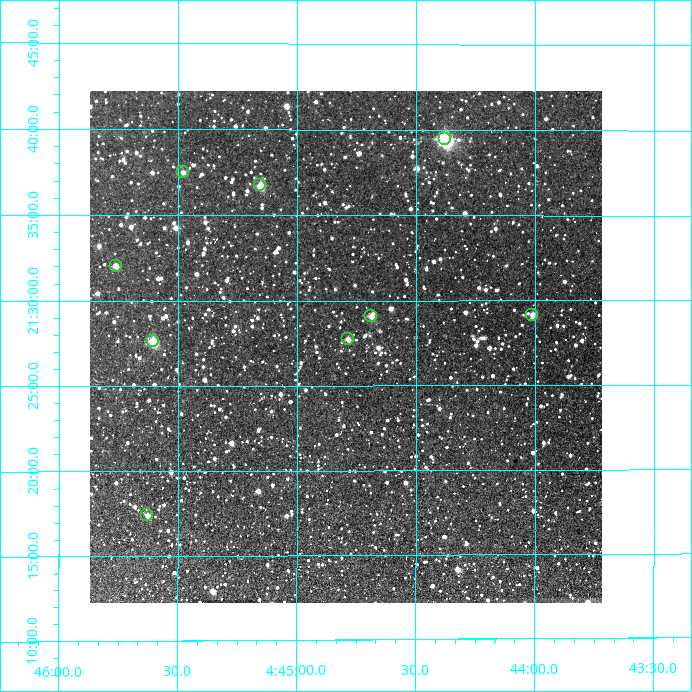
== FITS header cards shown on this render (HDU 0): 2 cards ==
NAXIS1  =                  512
NAXIS2  =                  512

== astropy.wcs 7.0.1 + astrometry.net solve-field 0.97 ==
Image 512 x 512 px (HDU 0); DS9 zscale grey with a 90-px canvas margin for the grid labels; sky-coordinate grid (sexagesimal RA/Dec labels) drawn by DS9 from the SOLVED WCS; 9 Tycho-2 reference stars matched to detected sources circled (green)
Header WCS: RA---TAN/DEC--TAN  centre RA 04:44:48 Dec +21:27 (71.20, +21.46 deg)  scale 3.52 arcsec/px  FOV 30.0' x 30.0'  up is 0 deg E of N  parity normal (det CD < 0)
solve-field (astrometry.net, Tycho-2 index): VERIFIED the header's WCS against the Tycho-2 star catalogue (verified at 2 index scales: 7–9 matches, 0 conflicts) and refined it, rather than solving blind
Solved WCS: RA---TAN-SIP/DEC--TAN-SIP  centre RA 04:44:48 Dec +21:27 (71.20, +21.46 deg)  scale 3.52 arcsec/px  FOV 30.0' x 30.1'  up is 0 deg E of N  parity normal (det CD < 0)
The solver's refit moves the header's centre by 2 arcsec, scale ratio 1.001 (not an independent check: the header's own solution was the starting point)
Tycho-2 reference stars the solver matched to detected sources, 9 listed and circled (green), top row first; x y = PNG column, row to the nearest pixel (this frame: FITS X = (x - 90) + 1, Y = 512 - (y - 91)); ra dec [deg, ICRS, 3 dp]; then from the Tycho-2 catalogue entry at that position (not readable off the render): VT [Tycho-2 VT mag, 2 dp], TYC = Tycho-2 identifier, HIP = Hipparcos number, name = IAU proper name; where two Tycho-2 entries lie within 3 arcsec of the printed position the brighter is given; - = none
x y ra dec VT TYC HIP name
445 139 71.095 +21.658 8.29 1279-931-1 22042 -
183 172 71.370 +21.625 12.44 1279-1235-1 - -
260 185 71.289 +21.612 10.81 1279-1367-1 - -
116 266 71.441 +21.534 11.75 1279-853-1 - -
532 315 71.003 +21.486 13.31 1279-1623-1 - -
371 316 71.172 +21.485 10.87 1279-823-1 - -
348 339 71.197 +21.462 12.38 1279-811-1 - -
153 341 71.401 +21.461 9.88 1279-1562-1 22118 -
147 515 71.407 +21.290 11.79 1279-783-1 - -